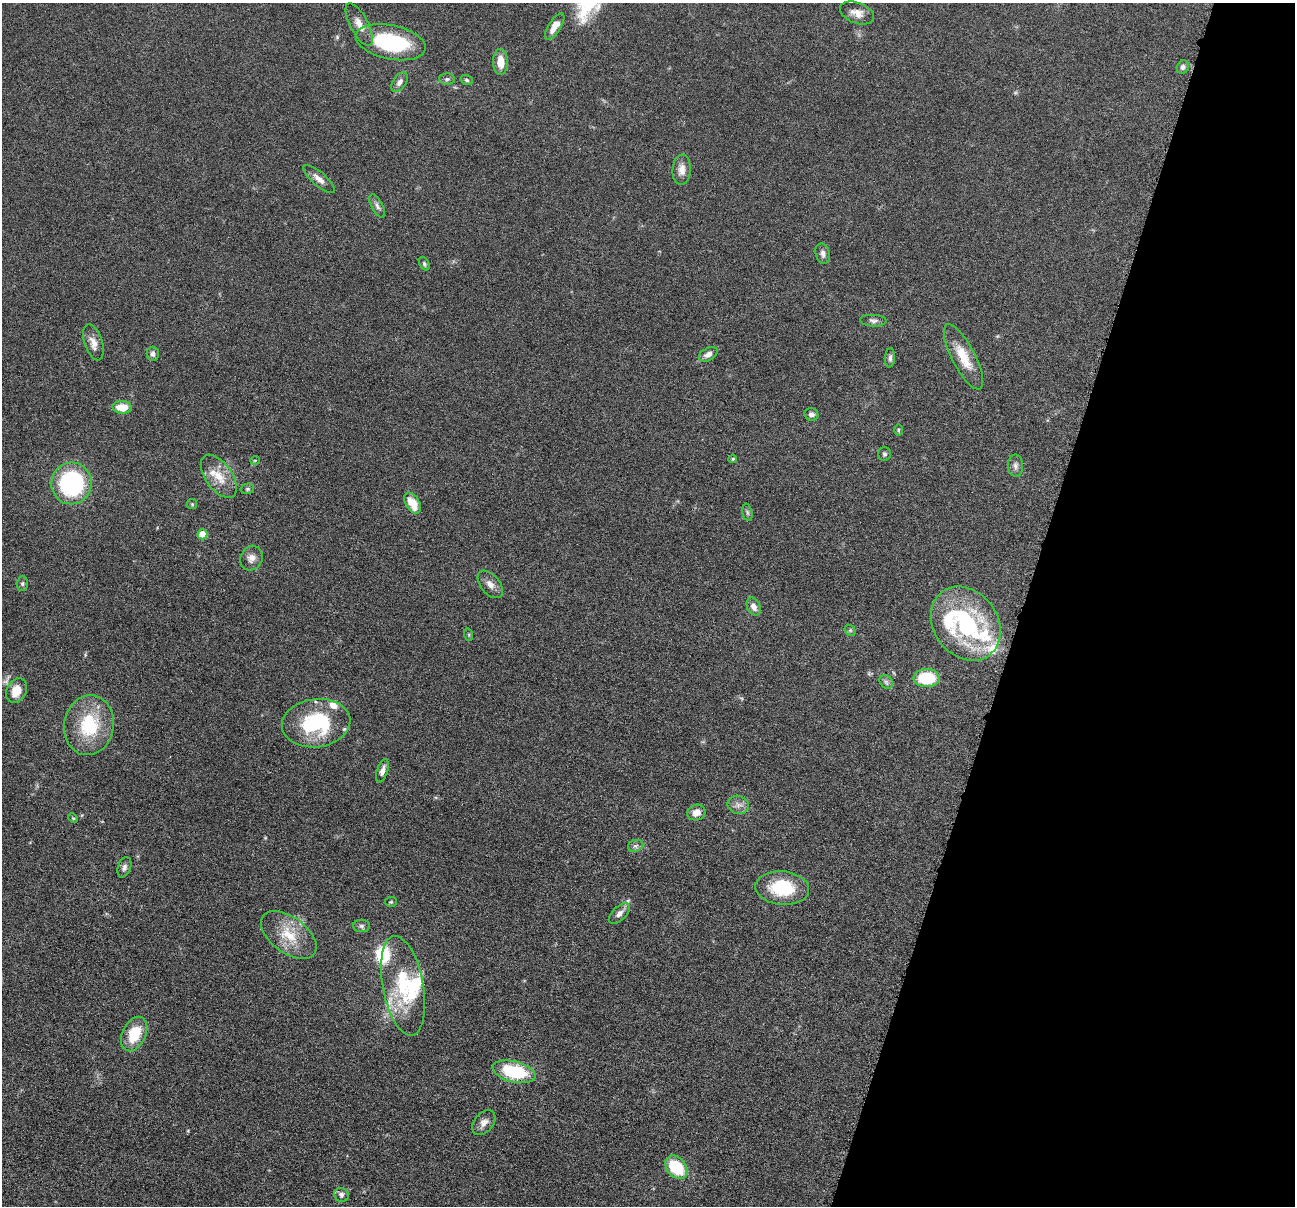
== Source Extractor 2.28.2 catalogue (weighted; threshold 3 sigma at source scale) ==
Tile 8 of 4 x 4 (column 4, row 2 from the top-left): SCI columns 3885-5177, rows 2663-3866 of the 5182 x 5200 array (HDU 1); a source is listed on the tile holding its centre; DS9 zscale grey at full resolution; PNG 1297 x 1208 px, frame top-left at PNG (2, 3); each listed source drawn as its Kron ellipse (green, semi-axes under 4 px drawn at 4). Shown black and unused: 21% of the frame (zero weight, under 4 of 8 exposures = <1% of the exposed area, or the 3 px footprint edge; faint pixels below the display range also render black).
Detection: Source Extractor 2.28.2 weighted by HDU 2 'WHT'; one run over the whole footprint, this tile lists its part. Background 0.0362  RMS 0.0035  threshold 0.0142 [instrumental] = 3 sigma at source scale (4.09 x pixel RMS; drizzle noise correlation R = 1.36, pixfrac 0.8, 0.05/0.05 arcsec/px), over >= 5 px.
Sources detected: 75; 1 inside a brighter object's white glare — neither listed nor drawn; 11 inside a brighter listed object's ellipse — not listed separately; the other 63 listed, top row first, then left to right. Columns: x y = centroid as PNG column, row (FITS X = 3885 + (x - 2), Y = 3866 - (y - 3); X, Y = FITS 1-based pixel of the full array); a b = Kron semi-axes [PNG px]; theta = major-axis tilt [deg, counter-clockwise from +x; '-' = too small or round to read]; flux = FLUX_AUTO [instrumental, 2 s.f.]
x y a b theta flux
857 13 18 10 -21 3
359 24 24 9 -62 3.4
555 27 15 6 58 3.5
391 42 35 17 -12 29
501 62 13 7 -89 4
1183 67 7 6 - 1
447 79 8 5 1 0.72
467 80 6 4 -18 0.55
400 82 11 6 56 1.5
682 170 15 9 87 2.6
319 179 20 7 -40 2.5
377 206 13 5 -62 1.2
823 254 10 7 -76 1.5
424 264 7 4 -59 0.59
873 321 13 6 -2 1.2
93 342 18 9 -72 2.8
153 354 7 6 - 1.1
708 354 10 6 28 1.6
964 357 36 11 -62 7.5
890 358 10 5 86 0.91
122 407 10 6 -3 5.9
811 414 7 6 - 1.2
898 430 6 4 89 0.42
884 454 7 6 - 0.68
733 459 4 3 - 0.46
255 460 5 3 - 0.25
1015 466 11 7 -89 1.4
219 476 25 13 -54 6
71 483 21 20 - 38
247 489 7 5 14 0.61
413 503 11 6 -59 6.3
192 504 5 5 - 0.4
747 512 9 5 -77 0.66
202 534 5 5 - 7.5
251 558 12 11 - 2.3
22 584 7 5 88 0.69
490 584 16 9 -50 2.3
754 606 9 6 -65 1.9
966 623 40 32 -53 40
850 630 6 4 -46 0.46
469 635 6 4 -72 0.4
927 678 13 9 0 13
886 682 7 6 - 0.86
17 691 13 9 61 4.8
316 723 34 24 7 26
89 725 30 24 80 18
382 771 12 5 72 1.8
738 805 11 9 -19 1.9
696 813 9 7 19 2.6
73 818 5 3 - 0.35
636 846 8 5 17 0.84
124 867 10 6 70 1.1
782 888 27 16 -5 16
391 902 6 5 - 0.49
619 913 13 7 44 1.8
362 926 8 6 -1 0.83
289 935 32 18 -37 9.8
403 986 50 20 -79 20
134 1034 18 11 64 9.9
514 1072 22 10 -14 21
484 1123 14 9 50 2.2
676 1167 13 9 -51 14
341 1195 7 6 - 1.4